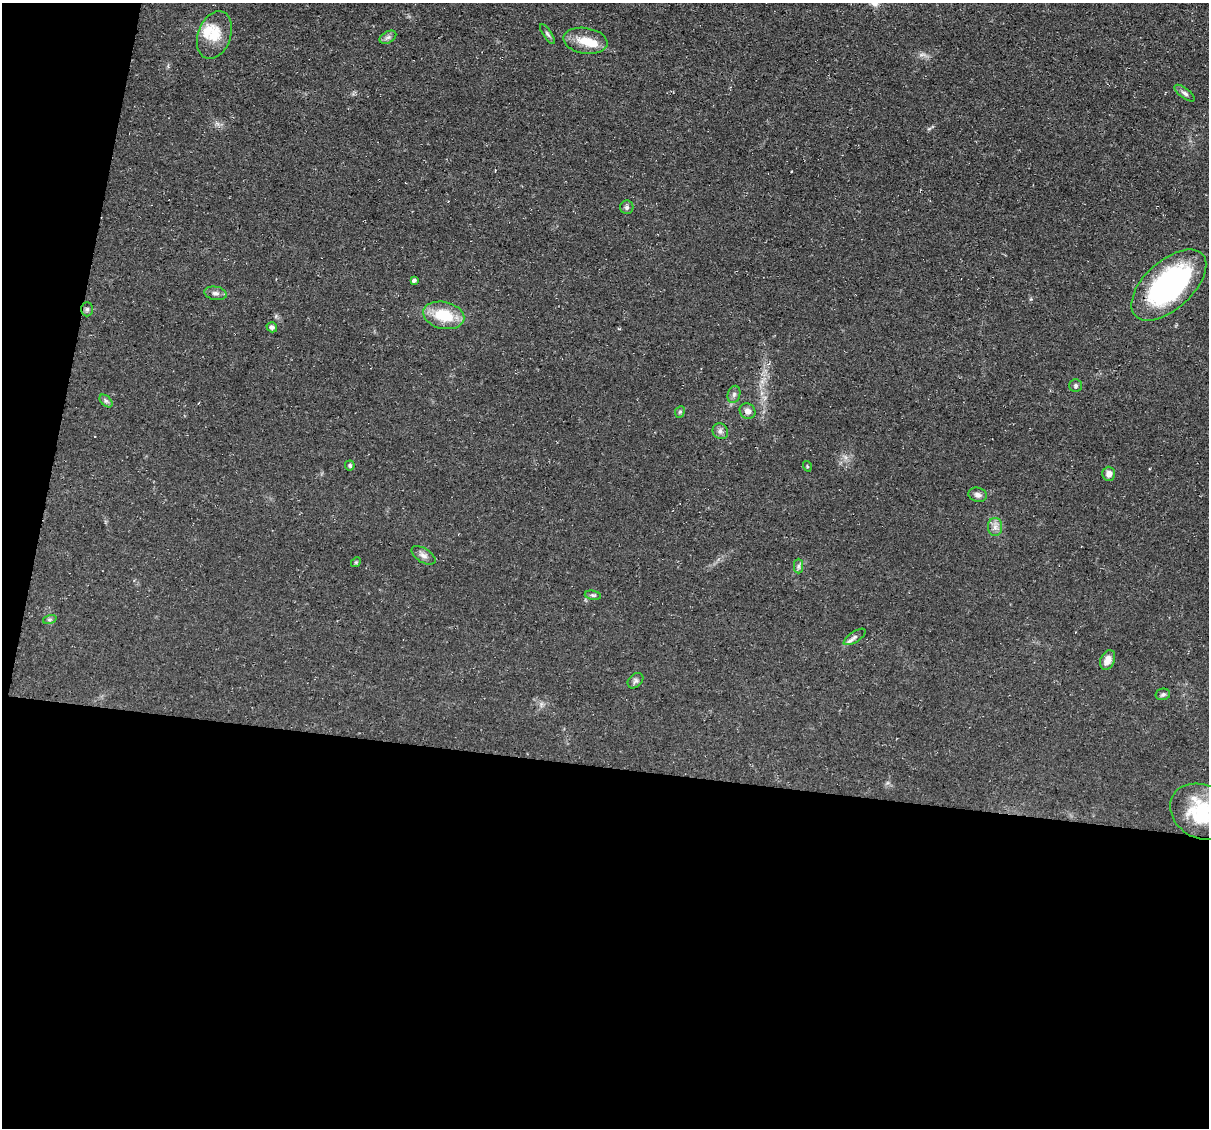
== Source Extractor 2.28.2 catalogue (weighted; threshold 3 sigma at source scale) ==
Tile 13 of 4 x 4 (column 1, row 4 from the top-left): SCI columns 1-1207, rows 231-1356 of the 4832 x 4851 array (HDU 1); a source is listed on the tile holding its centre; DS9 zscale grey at full resolution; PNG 1211 x 1130 px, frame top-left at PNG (2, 3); each listed source drawn as its Kron ellipse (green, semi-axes under 4 px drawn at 4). Shown black and unused: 36% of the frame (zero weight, under 3 of 4 exposures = <1% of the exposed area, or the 3 px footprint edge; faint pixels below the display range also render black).
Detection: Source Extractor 2.28.2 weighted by HDU 2 'WHT'; one run over the whole footprint, this tile lists its part. Background 0.0753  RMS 0.0077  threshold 0.0345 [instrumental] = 3 sigma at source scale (4.5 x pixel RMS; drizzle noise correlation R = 1.50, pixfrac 1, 0.05/0.05 arcsec/px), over >= 5 px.
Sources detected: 35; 1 inside a brighter object's white glare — neither listed nor drawn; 1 inside a brighter listed object's ellipse — not listed separately; the other 33 listed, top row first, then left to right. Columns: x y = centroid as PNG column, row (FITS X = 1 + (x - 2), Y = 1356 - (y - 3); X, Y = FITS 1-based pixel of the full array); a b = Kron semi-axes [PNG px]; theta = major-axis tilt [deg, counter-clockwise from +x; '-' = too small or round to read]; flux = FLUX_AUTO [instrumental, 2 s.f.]
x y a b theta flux
547 34 12 4 -56 1.7
214 35 24 16 69 17
388 37 9 5 30 2.2
586 41 22 13 -9 15
1185 93 12 5 -38 2.5
627 207 6 6 - 2
414 281 4 3 - 2
1169 285 46 24 42 150
216 293 11 6 -10 3.1
87 309 7 6 - 1.8
444 315 21 13 -13 26
272 327 5 5 - 2.1
1076 385 6 6 - 1.7
734 394 9 6 75 2.3
106 401 8 4 -44 1.7
748 411 8 7 - 4.2
680 412 6 4 66 1.3
720 431 8 7 - 2.8
350 465 5 5 - 1.4
807 466 5 3 - 0.73
1109 474 7 6 - 4.1
978 495 9 7 -14 3.2
995 527 9 7 89 3.8
423 555 13 7 -32 3.8
356 562 5 4 - 0.88
799 566 7 4 89 1.7
593 595 8 4 -8 1.4
50 619 7 4 19 1.5
855 637 12 5 33 2.7
1108 660 10 7 66 6.4
635 681 9 6 44 2.2
1163 694 7 5 12 1.7
1202 812 34 26 -28 51
Isophote crosses this tile's border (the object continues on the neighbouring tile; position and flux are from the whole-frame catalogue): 1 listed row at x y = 1202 812